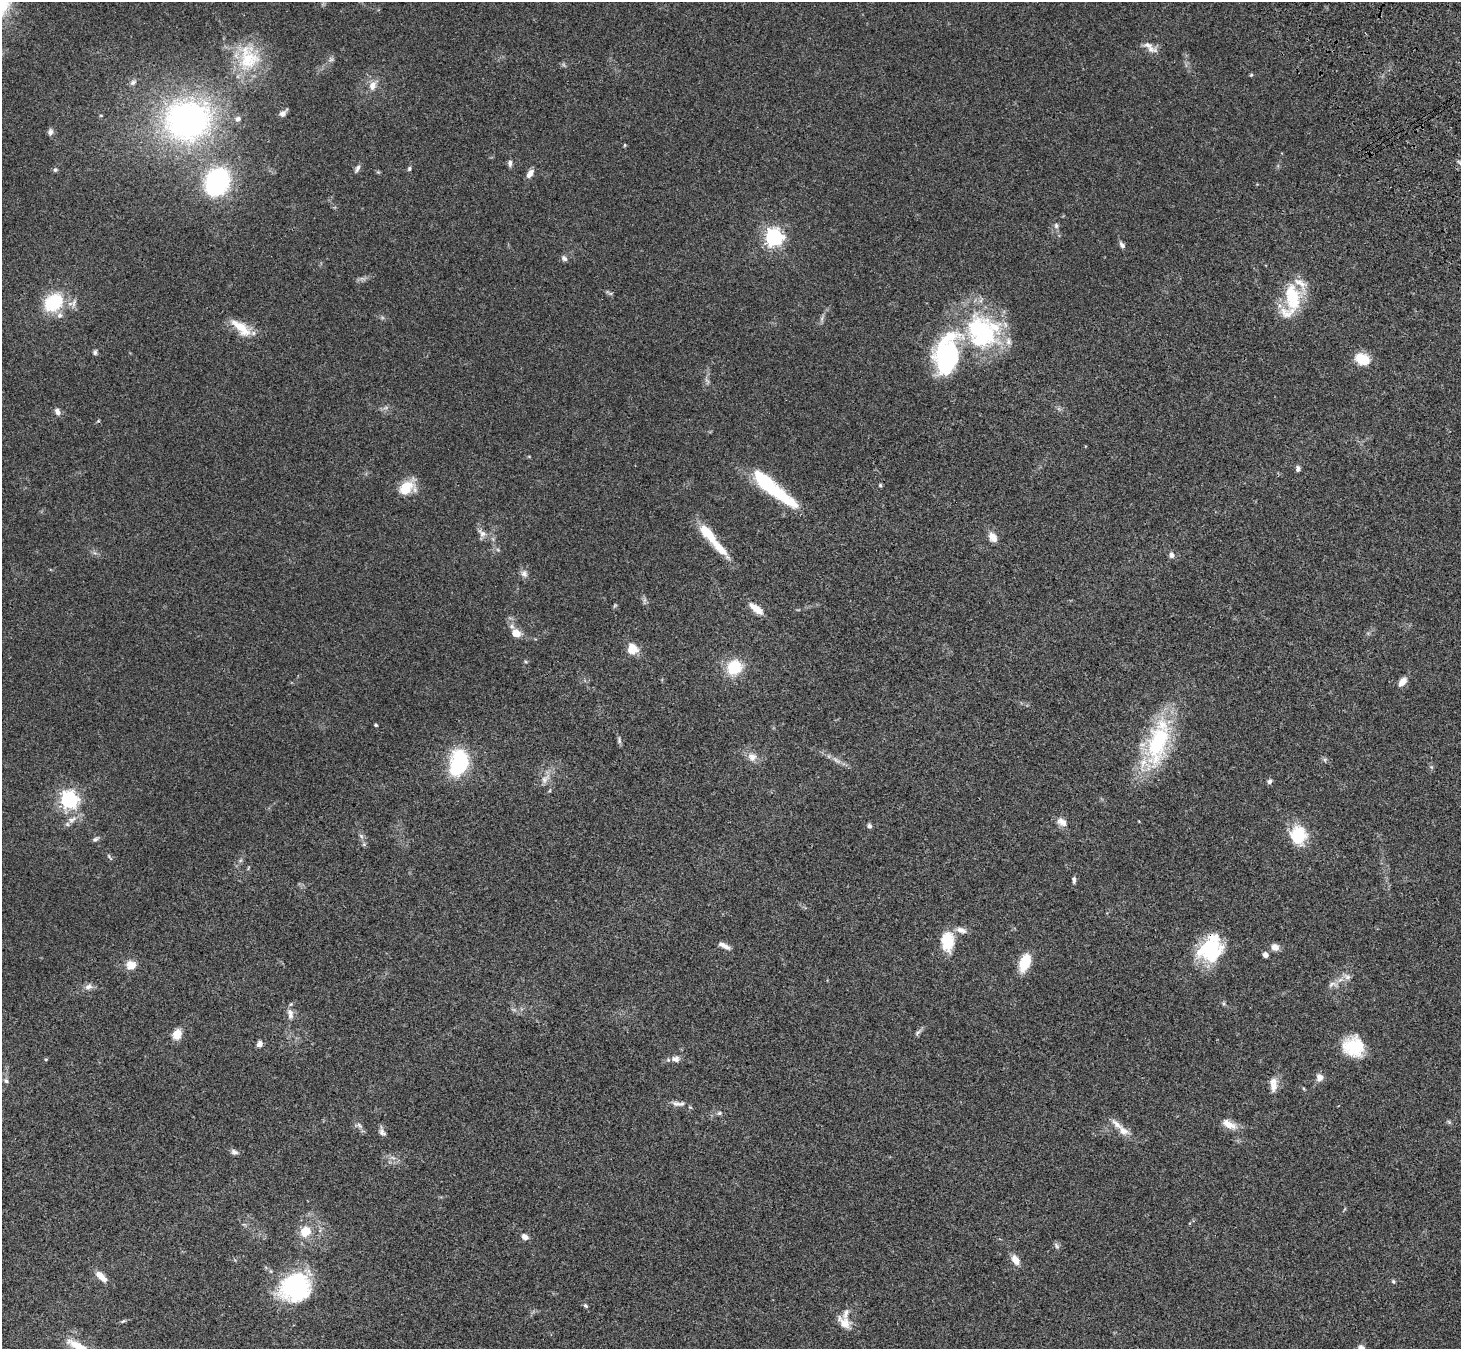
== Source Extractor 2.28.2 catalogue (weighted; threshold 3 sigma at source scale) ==
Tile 10 of 4 x 4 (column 2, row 3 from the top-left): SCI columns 1565-3023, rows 1719-3065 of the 6043 x 5998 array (HDU 1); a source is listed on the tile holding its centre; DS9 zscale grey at full resolution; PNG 1463 x 1351 px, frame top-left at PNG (2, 2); no overlay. Shown black and unused: <1% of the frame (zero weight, under 3 of 4 exposures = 6% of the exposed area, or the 3 px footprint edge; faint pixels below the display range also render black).
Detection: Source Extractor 2.28.2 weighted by HDU 2 'WHT'; one run over the whole footprint, this tile lists its part. Background 0.0413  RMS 0.005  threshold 0.0225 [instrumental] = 3 sigma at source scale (4.5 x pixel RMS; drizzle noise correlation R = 1.50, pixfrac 1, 0.05/0.05 arcsec/px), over >= 5 px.
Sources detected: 121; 2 too faint to see at this stretch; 1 inside a brighter object's white glare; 1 long thin detection or spike segment (spike, bleed or trail) — not listed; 13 inside a brighter listed object's ellipse — not listed separately; the other 104 listed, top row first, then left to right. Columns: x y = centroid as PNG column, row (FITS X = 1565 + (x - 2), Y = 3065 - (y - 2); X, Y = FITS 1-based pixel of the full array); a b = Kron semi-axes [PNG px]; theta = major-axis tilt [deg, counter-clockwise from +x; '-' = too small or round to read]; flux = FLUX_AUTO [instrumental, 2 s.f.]
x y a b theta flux
1151 49 20 9 -14 3.3
248 58 40 30 -87 28
331 59 7 6 - 1.1
1251 75 5 4 - 0.56
133 82 10 6 38 1.5
373 86 12 9 70 4.1
283 113 10 6 43 2.2
101 115 5 3 - 0.45
238 119 8 7 - 1.7
188 120 35 31 12 170
50 132 10 6 79 1.6
625 145 4 4 - 0.51
510 163 8 5 87 1.5
357 168 11 5 65 1.5
409 169 6 4 76 0.77
55 170 6 5 - 0.9
530 174 12 6 54 2.6
217 182 17 13 64 110
1056 226 8 6 -89 1.3
774 237 7 7 - 200
1122 245 10 5 -60 1.5
564 258 8 6 -47 1.5
610 293 7 4 -18 0.83
1292 299 40 18 79 28
53 302 24 19 38 24
241 328 30 12 -39 10
981 332 51 38 -47 58
95 352 7 5 90 1
947 354 31 24 35 52
1362 359 18 13 -24 8.7
57 411 9 6 -67 2
1298 469 7 5 89 1.4
880 485 5 4 - 0.74
407 488 20 14 34 11
777 492 56 14 -32 30
482 533 15 8 -45 3
708 534 28 11 -49 12
993 537 12 8 -58 4.2
1171 555 8 6 -57 1.8
524 574 10 9 - 2.2
615 605 7 4 58 0.6
756 609 20 8 -38 5.5
516 633 9 7 -33 6.5
632 649 9 8 - 9.9
734 667 16 14 42 17
1402 682 12 7 51 3.7
376 725 3 3 - 0.85
619 740 10 5 -76 1.2
1158 743 57 24 76 51
752 757 12 11 - 4
836 760 16 5 -34 2.6
1325 760 6 5 - 0.92
459 763 26 16 74 40
545 779 19 8 52 4
1269 781 7 6 - 1.2
69 800 7 6 - 190
72 820 15 7 37 3.4
1062 822 14 10 -33 3.3
869 826 6 5 - 1.1
1298 835 19 16 -78 18
361 836 8 4 -46 1.1
95 839 8 5 27 1.2
1074 880 8 4 -86 1.2
961 930 16 8 -16 3.2
948 941 23 14 -89 13
725 946 13 6 -21 2.5
1275 947 9 7 -36 3.2
1210 949 28 24 24 32
1265 955 5 5 - 2
1025 962 15 9 71 15
131 965 15 12 4 5
1347 977 11 7 -26 2.2
1332 984 16 7 7 2.8
88 987 11 8 13 2.4
290 1014 16 8 -80 3.2
918 1032 13 4 42 1.4
177 1034 11 9 63 6
259 1044 7 6 - 2.2
1353 1047 24 21 -17 17
46 1059 4 3 - 0.49
676 1059 11 8 -12 2.8
1319 1077 9 8 - 2.9
6 1081 6 6 - 1
1273 1085 20 9 90 4.6
677 1104 15 7 -11 2.7
719 1113 7 5 3 1
1449 1122 6 4 -45 0.72
1229 1124 22 9 -27 5.1
359 1125 11 5 -45 1.6
1123 1131 16 10 -26 4.5
382 1132 12 6 -68 1.9
234 1152 9 6 -23 1.5
305 1232 15 13 48 8.6
525 1237 8 6 -28 2.3
1056 1246 10 5 -54 1.2
1015 1260 12 8 -59 4.3
101 1276 17 7 -44 4.7
1393 1281 5 4 - 0.81
295 1287 32 27 39 58
585 1306 7 5 -41 0.77
123 1321 6 4 43 0.66
844 1322 21 13 -40 6.1
80 1347 34 9 -29 12
1361 1348 8 7 - 2.4
Overlapping masked pixels (flux is a lower limit): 1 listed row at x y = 1210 949
Isophote crosses this tile's border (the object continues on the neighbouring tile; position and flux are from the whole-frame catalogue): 2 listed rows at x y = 80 1347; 1361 1348